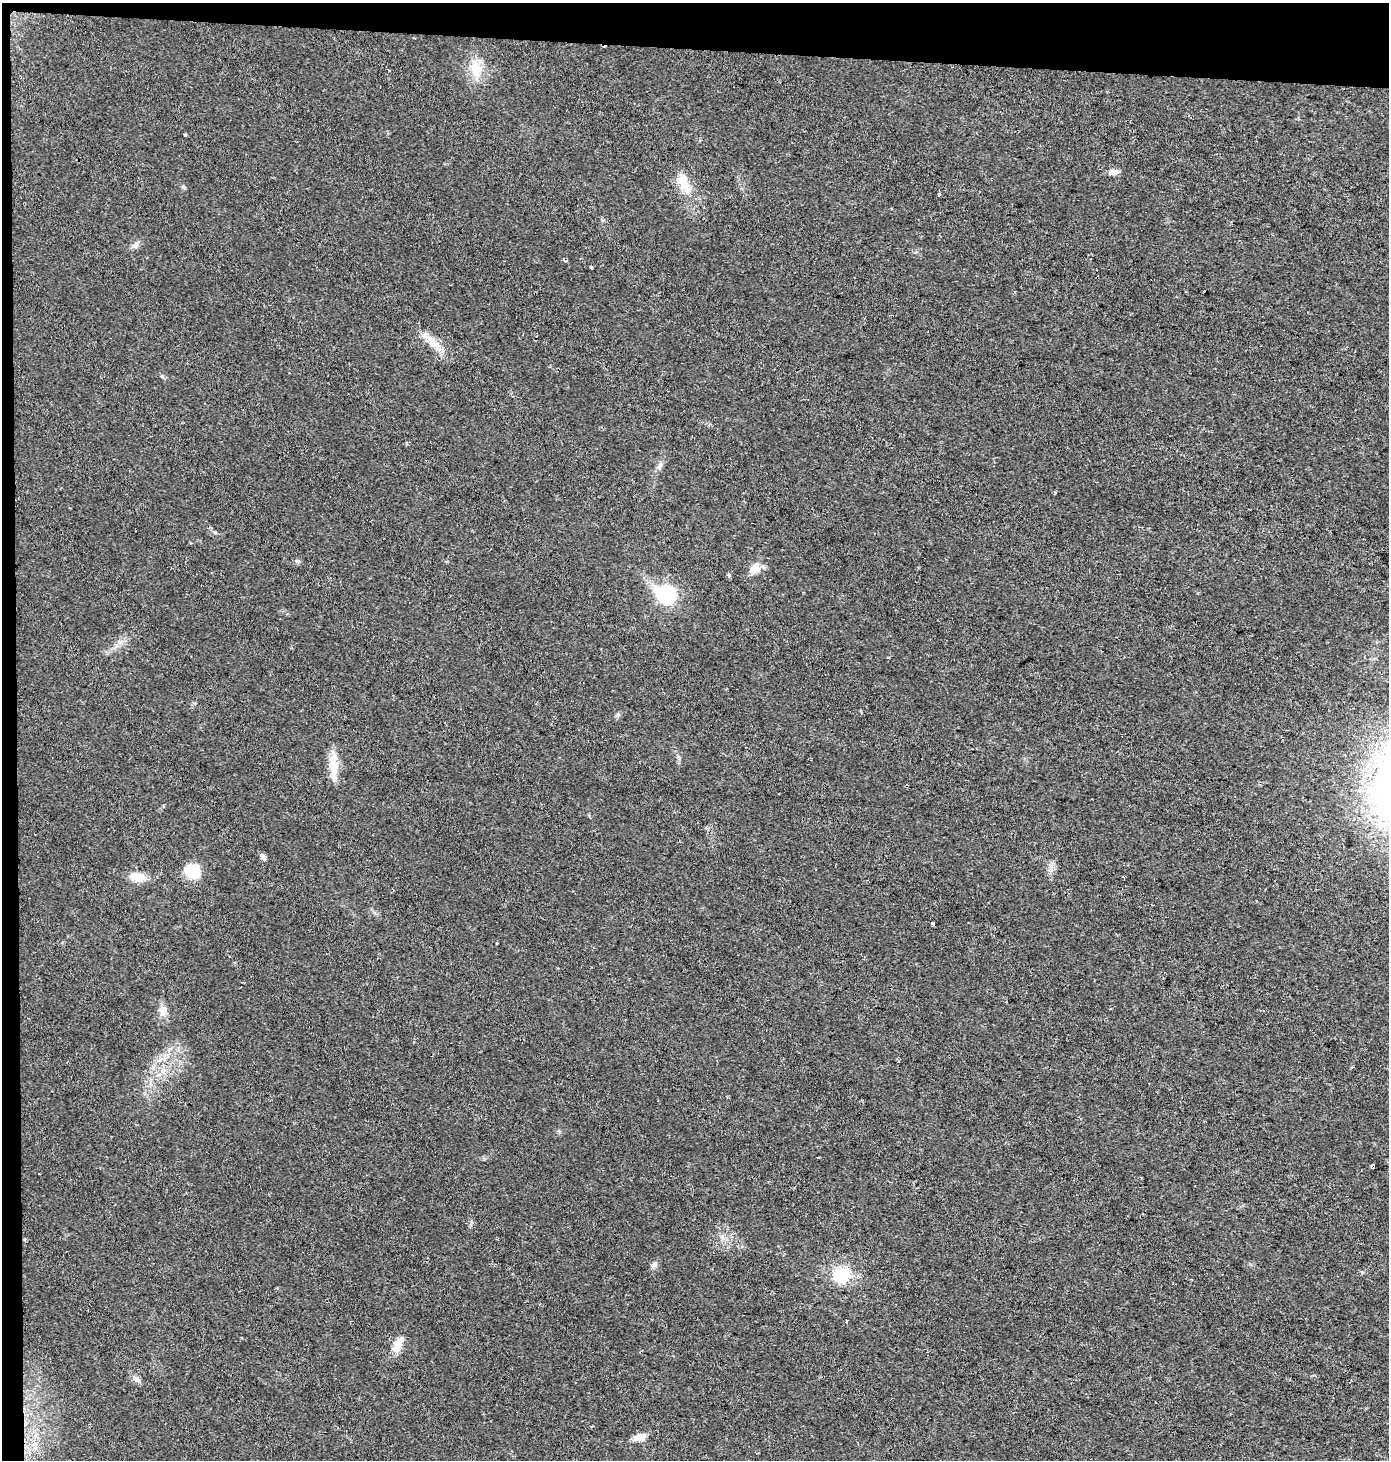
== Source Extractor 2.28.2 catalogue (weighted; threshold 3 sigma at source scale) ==
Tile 1 of 3 x 3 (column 1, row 1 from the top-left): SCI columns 239-1625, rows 2916-4373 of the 4626 x 4380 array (HDU 1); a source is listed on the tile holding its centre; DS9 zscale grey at full resolution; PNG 1391 x 1462 px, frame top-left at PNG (2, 3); no overlay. Shown black and unused: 4% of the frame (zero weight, under 2 of 3 exposures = <1% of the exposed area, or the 3 px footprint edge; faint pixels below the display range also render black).
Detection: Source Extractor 2.28.2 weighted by HDU 2 'WHT'; one run over the whole footprint, this tile lists its part. Background 0.0439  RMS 0.0058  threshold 0.0263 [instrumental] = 3 sigma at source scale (4.5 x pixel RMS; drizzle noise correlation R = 1.50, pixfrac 1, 0.0396/0.0396 arcsec/px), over >= 5 px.
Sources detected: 33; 2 cosmic-ray / hot-pixel residue — not listed; the other 31 listed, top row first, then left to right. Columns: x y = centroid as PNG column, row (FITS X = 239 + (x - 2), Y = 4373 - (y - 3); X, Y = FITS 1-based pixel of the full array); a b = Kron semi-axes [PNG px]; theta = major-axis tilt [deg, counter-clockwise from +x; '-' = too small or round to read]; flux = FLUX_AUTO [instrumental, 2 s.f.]
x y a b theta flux
475 68 23 15 -82 12
185 135 3 3 - 0.69
1113 172 14 6 1 3.3
683 183 35 11 -60 11
938 194 3 3 - 3.2
135 245 10 7 26 2.3
591 267 3 3 - 1.8
429 340 33 10 -43 9.6
407 443 5 3 - 0.67
660 466 11 5 49 2
1055 493 4 3 - 0.56
215 533 6 4 -21 0.8
298 561 6 4 18 0.92
755 569 14 12 37 6.2
729 575 4 3 - 1.4
667 594 8 7 - 150
618 715 7 4 71 1
334 766 34 11 89 9.8
263 857 11 5 -57 1.7
192 871 16 14 -42 17
138 877 20 10 -8 7.8
932 923 3 3 - 2.7
163 1011 14 10 79 4.2
153 1068 7 4 73 1.4
1373 1166 4 3 - 5
654 1265 9 6 53 1.8
841 1275 18 16 22 21
847 1322 3 3 - 1.9
398 1345 20 10 72 7.3
136 1379 12 7 -31 2.4
639 1437 13 7 11 6.3
Overlapping masked pixels (flux is a lower limit): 1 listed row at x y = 1373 1166
Unlisted compact peaks at least as high as the median listed source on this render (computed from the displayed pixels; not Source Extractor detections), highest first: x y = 162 376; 183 187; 678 757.